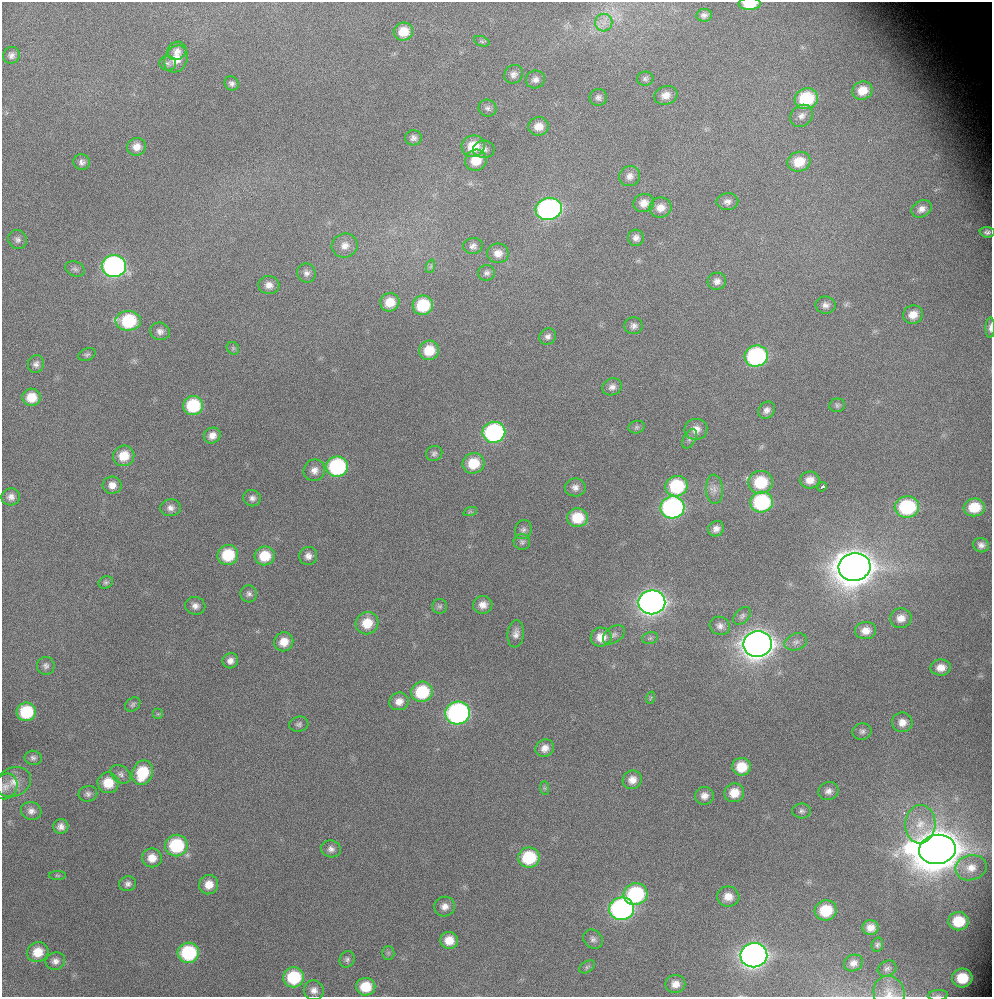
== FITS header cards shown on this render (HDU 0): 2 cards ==
NAXIS1  =                  990 / Axis length
NAXIS2  =                  995 / Axis length

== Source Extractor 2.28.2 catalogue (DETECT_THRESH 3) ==
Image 990 x 995 px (HDU 0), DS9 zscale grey, 1 PNG px = 1 image px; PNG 994 x 999 px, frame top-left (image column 1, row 995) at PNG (2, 2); each listed source drawn as its Kron ellipse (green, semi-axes under 4 px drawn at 4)
Background 87.7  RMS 4.8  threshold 14.3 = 3 sigma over >= 5 px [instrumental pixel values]
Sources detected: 183; all 183 listed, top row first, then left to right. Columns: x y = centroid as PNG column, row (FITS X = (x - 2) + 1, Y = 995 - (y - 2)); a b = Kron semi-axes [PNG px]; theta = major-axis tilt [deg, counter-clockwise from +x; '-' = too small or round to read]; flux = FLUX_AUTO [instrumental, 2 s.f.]
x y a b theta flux
750 4 11 6 1 9.3e+03
704 15 8 6 10 1.3e+03
604 23 8 8 - 2.2e+03
403 32 10 9 - 6.4e+03
482 41 8 5 -20 6.6e+02
177 51 10 9 - 2.0e+03
11 55 8 8 - 1.4e+03
176 59 14 11 63 4.9e+03
168 63 8 7 - 9.5e+02
514 74 10 8 42 1.6e+03
535 79 9 9 - 1.7e+03
645 79 8 7 - 1.0e+03
232 83 7 6 - 1.1e+03
862 91 10 9 - 4.8e+03
666 95 12 9 16 3.0e+03
598 97 9 8 - 1.2e+03
806 99 12 10 23 1.9e+04
487 108 9 8 - 1.1e+03
801 116 12 10 40 2.2e+03
539 126 10 9 - 3.7e+03
413 138 8 7 - 1.3e+03
473 146 12 10 15 8.4e+03
137 147 9 8 - 2.9e+03
484 149 10 9 - 1.6e+03
476 160 11 10 - 6.9e+03
82 162 8 8 - 1.4e+03
799 162 12 10 16 6.9e+03
629 176 10 10 - 2.1e+03
727 202 11 8 4 1.8e+03
644 203 10 9 - 3.0e+03
660 208 11 10 - 3.2e+03
549 209 13 11 16 1.0e+05
922 209 11 8 29 2.2e+03
987 232 7 5 -4 1.0e+03
636 238 8 8 - 1.6e+03
18 240 10 9 - 1.4e+03
345 246 13 12 - 3.0e+03
473 246 10 8 10 1.4e+03
498 253 11 10 - 3.0e+03
114 266 12 11 - 1.0e+05
431 266 7 4 72 6.5e+02
75 269 10 7 -22 1.1e+03
306 273 10 9 - 1.6e+03
487 273 8 7 - 1.1e+03
717 281 9 8 - 1.7e+03
269 285 10 9 - 2.3e+03
390 302 10 9 - 5.5e+03
423 305 10 9 - 1.6e+04
826 305 10 8 -7 1.6e+03
913 315 10 9 - 3.6e+03
128 321 13 9 -2 2.1e+04
634 326 9 8 - 1.5e+03
990 328 10 4 88 1.2e+03
160 331 10 8 -13 1.7e+03
548 337 8 8 - 1.4e+03
233 348 7 5 -45 6.7e+02
429 350 10 9 - 7.5e+03
87 354 9 6 21 8.2e+02
756 356 12 10 14 5.2e+04
36 364 9 8 - 1.3e+03
612 387 10 8 25 1.7e+03
31 397 9 8 - 6.2e+03
837 405 8 7 - 7.9e+02
193 406 10 9 - 1.9e+04
766 410 9 7 46 1.6e+03
637 427 8 6 15 7.9e+02
696 429 11 10 - 3.1e+03
494 432 11 10 - 5.6e+04
212 435 8 7 - 2.6e+03
689 439 10 6 62 1.0e+03
434 453 8 7 - 9.7e+02
124 456 10 10 - 6.8e+03
473 463 11 10 - 8.9e+03
337 467 11 10 - 3.9e+04
314 470 11 10 - 2.4e+03
810 480 10 8 1 3.1e+03
761 482 12 11 - 1.5e+04
112 485 9 8 - 2.6e+03
677 486 11 10 - 2.1e+04
575 487 10 9 - 1.8e+03
822 487 5 3 - 1.5e+03
714 489 15 8 -86 2.3e+03
11 497 9 8 - 1.9e+03
252 498 9 8 - 1.5e+03
761 502 11 10 - 3.5e+04
672 507 12 11 - 8.3e+04
907 507 12 10 9 2.9e+04
974 507 10 9 - 8.7e+03
170 508 10 8 2 1.8e+03
470 512 7 4 18 5.3e+02
577 518 10 9 - 9.6e+03
716 529 8 7 - 1.8e+03
523 530 9 8 - 1.2e+03
522 542 8 8 - 9.8e+02
981 545 8 7 - 1.6e+03
228 555 10 10 - 1.4e+04
265 556 10 9 - 8.6e+03
308 556 9 9 - 1.9e+03
854 567 16 14 12 8.5e+05
106 582 7 6 - 7.2e+02
249 594 8 8 - 1.2e+03
652 602 13 12 - 2.7e+05
483 605 9 9 - 2.6e+03
195 606 10 9 - 1.8e+03
440 606 7 7 - 8.8e+02
742 616 10 7 46 1.1e+03
901 618 11 10 - 3.0e+03
367 623 11 11 - 7.2e+03
720 626 10 9 - 1.7e+03
866 631 10 8 6 3.2e+03
516 634 13 8 84 1.9e+03
614 635 12 8 35 1.5e+03
601 637 10 9 - 4.6e+03
650 638 8 6 14 8.5e+02
284 642 10 9 - 4.4e+03
796 642 11 8 20 1.7e+03
758 644 14 13 - 4.7e+05
230 661 8 7 - 1.9e+03
46 666 9 9 - 1.2e+03
941 667 10 8 2 3.1e+03
422 692 11 10 - 1.8e+04
650 698 6 4 70 4.6e+02
399 701 10 8 16 2.8e+03
133 704 8 6 40 8.1e+02
26 712 10 9 - 1.7e+04
458 713 12 11 - 1.0e+05
158 714 5 5 - 5.2e+02
902 722 10 10 - 2.8e+03
299 724 9 7 12 1.0e+03
862 731 9 8 - 1.2e+03
545 748 9 8 - 2.4e+03
33 758 8 7 - 1.1e+03
741 767 9 9 - 7.2e+03
142 773 13 10 68 1.3e+04
121 774 11 8 -36 1.5e+03
632 780 10 9 - 3.0e+03
13 782 18 14 22 4.5e+03
108 783 10 10 - 7.1e+03
5 786 13 11 53 2.4e+03
545 788 7 4 -89 5.7e+02
828 791 10 9 - 1.8e+03
734 793 10 9 - 5.1e+03
88 794 9 8 - 1.2e+03
704 796 9 9 - 2.3e+03
31 811 10 9 - 1.8e+03
801 811 9 7 -1 1.0e+03
920 824 19 15 86 7.1e+03
61 827 7 7 - 1.8e+03
176 846 11 11 - 2.2e+04
331 849 10 8 -13 1.6e+03
937 849 18 14 8 1.3e+06
529 857 11 10 - 1.7e+04
152 858 10 9 - 4.0e+03
971 868 16 12 11 4.6e+03
57 875 9 4 -1 5.8e+02
128 884 8 7 - 1.4e+03
209 885 10 9 - 4.1e+03
636 894 12 11 - 3.3e+04
728 897 11 10 - 3.8e+03
445 906 10 10 - 2.3e+03
622 909 12 11 - 1.0e+05
826 910 11 10 - 1.2e+04
958 921 10 9 - 9.7e+03
870 928 8 7 - 2.9e+03
593 939 11 8 -41 1.4e+03
449 940 9 8 - 4.9e+03
877 945 7 5 76 7.4e+02
38 952 11 10 - 6.0e+03
188 953 10 10 - 2.6e+04
388 953 6 6 - 6.7e+02
754 955 13 12 - 2.5e+05
347 959 8 7 - 1.0e+03
55 961 10 8 17 1.8e+03
853 963 9 8 - 1.9e+03
587 967 8 5 31 7.3e+02
887 969 10 7 27 1.1e+03
294 977 10 10 - 1.8e+04
962 978 10 9 - 1.0e+04
675 984 10 9 - 2.9e+03
366 987 9 9 - 8.2e+03
314 990 10 9 - 2.1e+03
889 993 17 15 -70 3.9e+03
938 995 10 5 5 9.3e+02
At the frame edge (FLAGS 8, measured only in part): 4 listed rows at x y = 750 4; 990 328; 889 993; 938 995